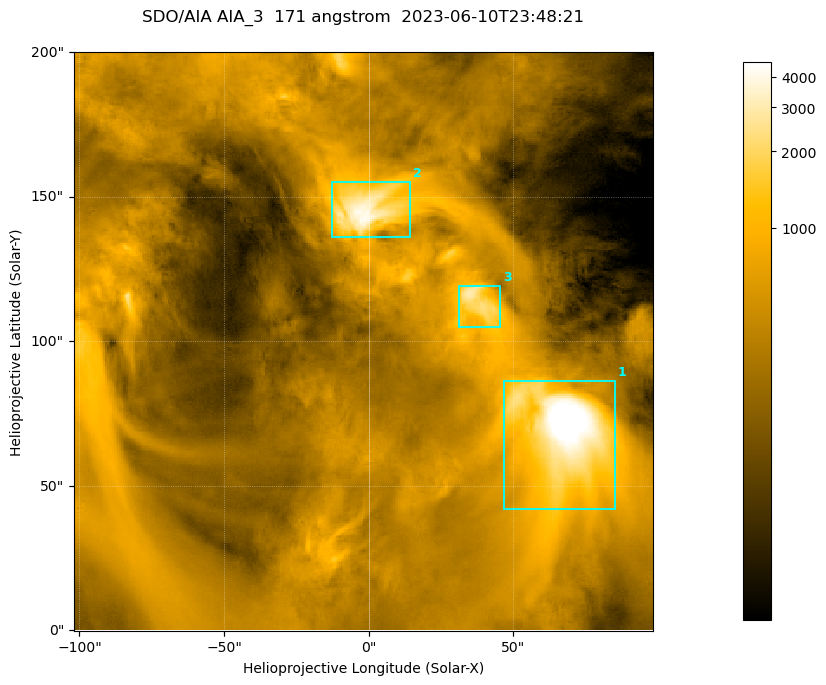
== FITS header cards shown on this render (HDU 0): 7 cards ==
TELESCOP= 'SDO/AIA '
INSTRUME= 'AIA_3   '
WAVELNTH=                  171
WAVEUNIT= 'angstrom'
DATE-OBS= '2023-06-10T23:48:21.351'
CTYPE1  = 'HPLN-TAN'
CTYPE2  = 'HPLT-TAN'

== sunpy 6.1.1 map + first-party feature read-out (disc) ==
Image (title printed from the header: SDO/AIA AIA_3  171 angstrom  2023-06-10T23:48:21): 334 x 334 px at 0.599 arcsec/px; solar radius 945 arcsec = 1577 px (partial field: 1.4% of the solar disc is inside the frame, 100% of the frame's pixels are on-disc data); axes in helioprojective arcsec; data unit not stated in the header (colour bar unlabelled)
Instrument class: DISC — disc imager (sunpy class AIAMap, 171 A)
Bright regions (active regions / flare kernels): reference = the on-disc median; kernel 3 px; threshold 5 sigma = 1097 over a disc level ~357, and >= 1.15x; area >= 111 px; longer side >= 4 px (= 2.4 arcsec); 3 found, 3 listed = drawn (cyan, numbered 1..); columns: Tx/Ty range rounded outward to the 2 arcsec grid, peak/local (2 s.f.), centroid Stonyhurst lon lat
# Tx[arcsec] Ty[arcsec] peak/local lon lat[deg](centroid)
1 46..86 42..86 19 +4 +5
2 -14..16 136..156 12 +0 +9
3 30..46 104..120 8.3 +2 +7